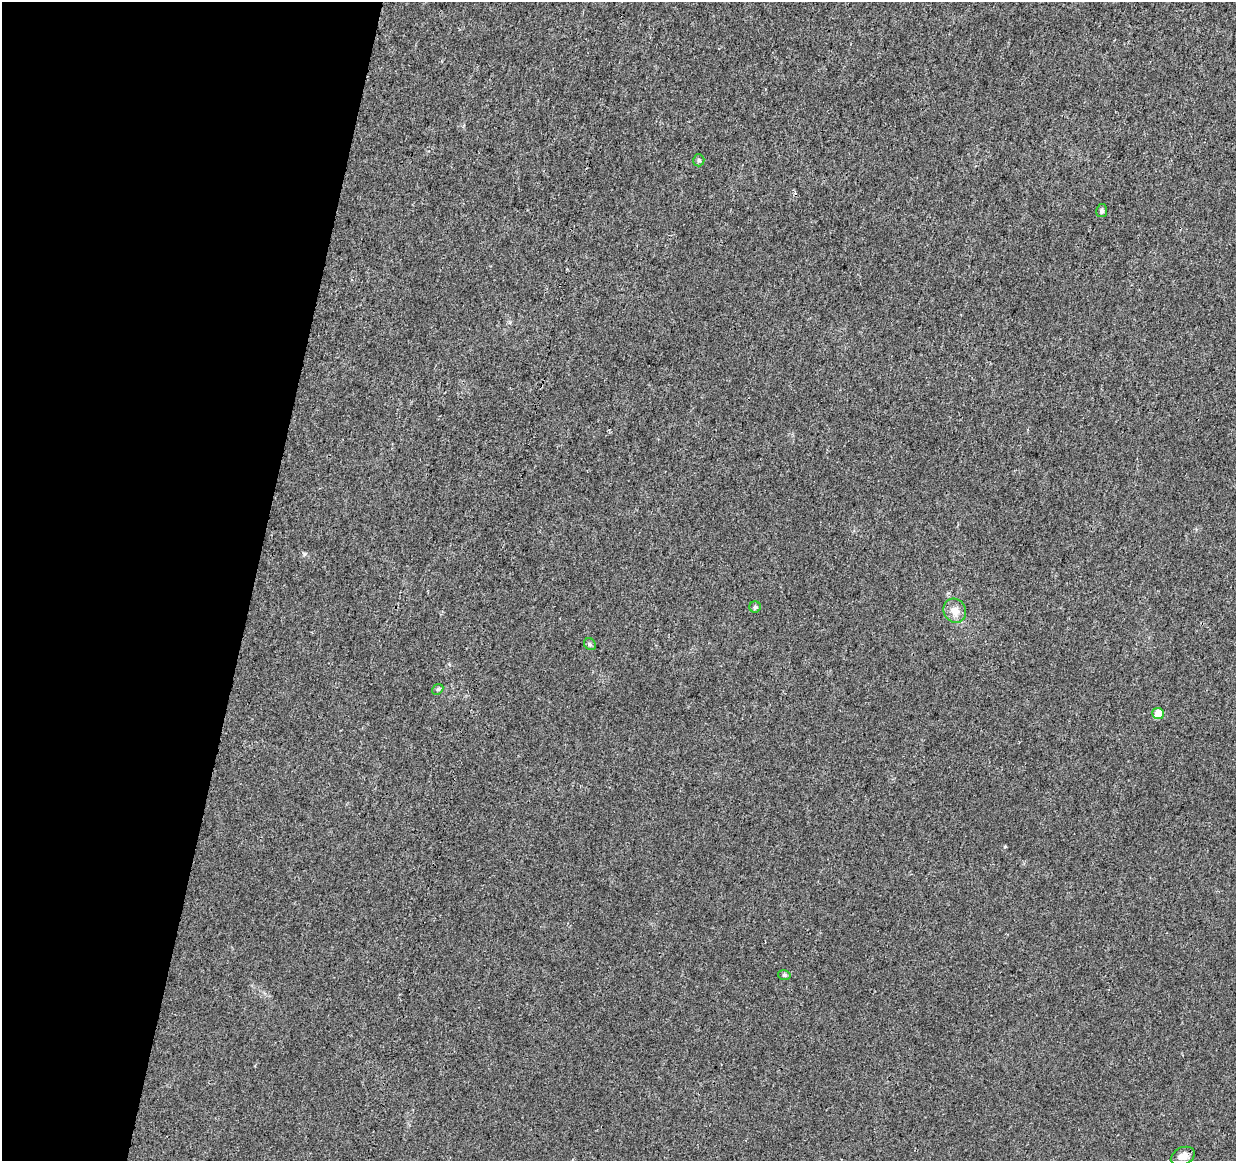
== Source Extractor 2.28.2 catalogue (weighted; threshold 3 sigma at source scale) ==
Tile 9 of 4 x 4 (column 1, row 3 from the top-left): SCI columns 1-1234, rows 1384-2542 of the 4945 x 5146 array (HDU 1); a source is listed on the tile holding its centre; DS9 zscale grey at full resolution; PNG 1238 x 1163 px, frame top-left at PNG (2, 2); each listed source drawn as its Kron ellipse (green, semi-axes under 4 px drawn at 4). Shown black and unused: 21% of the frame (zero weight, under 3 of 4 exposures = <1% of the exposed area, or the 3 px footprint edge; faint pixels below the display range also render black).
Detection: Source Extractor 2.28.2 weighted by HDU 2 'WHT'; one run over the whole footprint, this tile lists its part. Background 0.0107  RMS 0.0025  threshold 0.0112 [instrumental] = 3 sigma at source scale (4.5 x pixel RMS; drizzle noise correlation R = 1.50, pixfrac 1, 0.0396/0.0396 arcsec/px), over >= 5 px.
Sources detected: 9; all 9 listed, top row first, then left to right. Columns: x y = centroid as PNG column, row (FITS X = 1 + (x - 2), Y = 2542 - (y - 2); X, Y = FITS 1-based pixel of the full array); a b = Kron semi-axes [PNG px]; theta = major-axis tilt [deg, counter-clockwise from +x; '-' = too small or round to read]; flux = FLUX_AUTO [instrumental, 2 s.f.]
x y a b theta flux
699 160 6 5 - 0.51
1102 211 6 5 - 0.56
755 607 6 5 - 0.51
955 611 12 11 - 2.6
590 644 6 5 - 0.48
438 689 6 4 43 0.4
1158 713 6 5 - 3.9
784 975 6 5 - 0.48
1183 1156 12 8 26 1.9